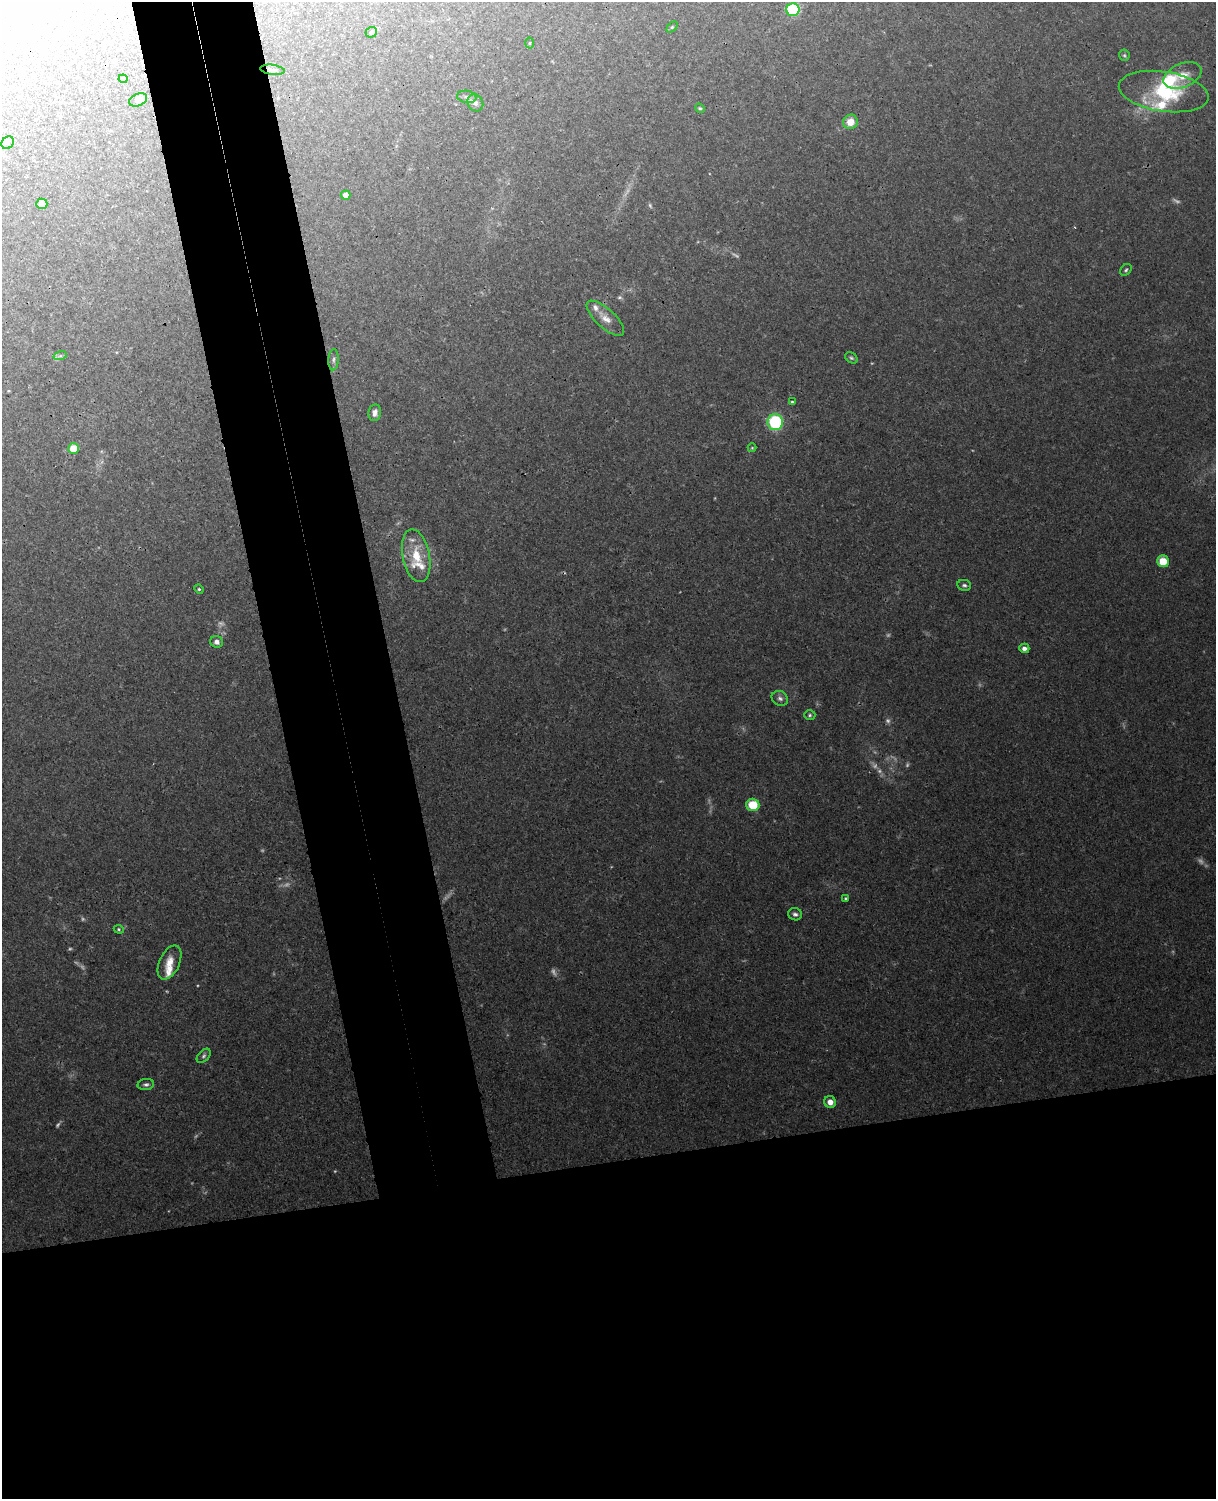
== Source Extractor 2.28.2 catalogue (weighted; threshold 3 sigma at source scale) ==
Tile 11 of 4 x 3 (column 3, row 3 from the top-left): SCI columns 2483-3696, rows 155-1651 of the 4967 x 4909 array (HDU 1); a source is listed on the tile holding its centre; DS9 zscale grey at full resolution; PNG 1218 x 1501 px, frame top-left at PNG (2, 2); each listed source drawn as its Kron ellipse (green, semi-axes under 4 px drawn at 4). Shown black and unused: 30% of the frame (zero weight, under 3 of 4 exposures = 6% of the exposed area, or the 3 px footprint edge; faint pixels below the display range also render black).
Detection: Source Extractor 2.28.2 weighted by HDU 2 'WHT'; one run over the whole footprint, this tile lists its part. Background 0.0256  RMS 0.0031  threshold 0.0138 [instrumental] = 3 sigma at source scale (4.5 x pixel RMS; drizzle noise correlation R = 1.50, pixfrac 1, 0.05/0.05 arcsec/px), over >= 5 px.
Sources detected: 66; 18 too faint to see at this stretch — neither listed nor drawn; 5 inside a brighter listed object's ellipse — not listed separately; the other 43 listed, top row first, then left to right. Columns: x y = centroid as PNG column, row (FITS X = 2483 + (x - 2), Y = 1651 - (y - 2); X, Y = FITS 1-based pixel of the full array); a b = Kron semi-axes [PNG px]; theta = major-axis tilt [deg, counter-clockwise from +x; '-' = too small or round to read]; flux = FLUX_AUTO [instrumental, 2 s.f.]
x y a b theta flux
793 10 6 6 - 22
672 27 6 4 45 0.46
371 32 5 5 - 1.1
529 43 5 3 - 0.33
1124 55 6 5 - 0.47
272 70 12 5 -8 1.1
1183 75 20 12 21 4.6
123 79 4 4 - 0.38
1164 91 45 20 -9 20
467 97 10 6 -9 1.1
138 100 9 6 23 1.4
475 103 9 7 -60 1.1
700 108 5 4 - 0.42
850 122 7 7 - 3.8
8 143 7 5 47 0.62
346 195 5 4 - 2.2
42 204 5 5 - 3.8
1126 270 6 5 - 0.51
605 318 24 9 -42 3.2
60 356 7 4 17 0.67
851 358 7 5 -38 0.55
333 360 11 5 87 0.85
792 402 3 3 - 0.44
375 413 8 6 81 1.4
775 422 8 7 - 28
752 448 4 4 - 0.31
74 449 5 5 - 6.2
416 556 26 13 -79 8
1163 561 6 6 - 5.9
964 585 7 5 -9 0.72
199 589 5 4 - 0.39
216 642 6 5 - 1.2
1024 648 5 4 - 1.3
780 698 8 7 - 1
810 715 6 5 - 0.53
753 805 7 6 - 8
846 898 4 3 - 0.36
795 914 7 6 - 0.92
119 929 5 4 - 0.37
170 962 18 10 65 3.8
204 1056 8 5 46 0.73
146 1084 8 5 6 0.84
830 1102 6 5 - 2.3
Overlapping masked pixels (flux is a lower limit): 1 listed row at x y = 605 318